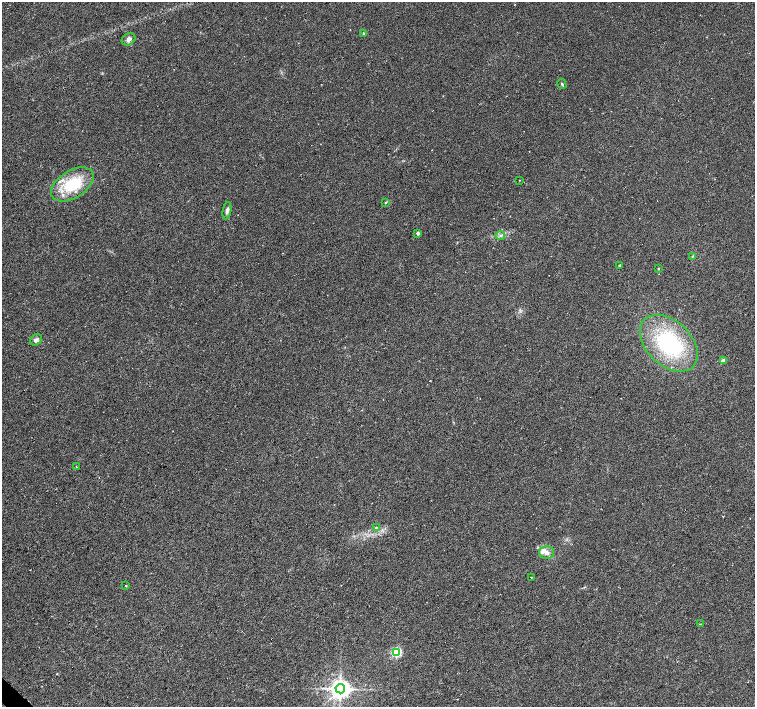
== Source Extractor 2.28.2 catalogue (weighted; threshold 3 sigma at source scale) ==
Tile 7 of 4 x 4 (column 3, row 2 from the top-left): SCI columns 3013-4517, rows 2976-4385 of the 6024 x 6018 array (HDU 1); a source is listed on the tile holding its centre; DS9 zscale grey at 2 x 2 block average (1 PNG px = mean of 2 x 2 image px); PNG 757 x 709 px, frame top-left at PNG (2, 2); each listed source drawn as its Kron ellipse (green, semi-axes under 4 px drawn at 4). Shown black and unused: <1% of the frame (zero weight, under 3 of 6 exposures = <1% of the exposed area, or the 3 px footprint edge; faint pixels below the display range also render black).
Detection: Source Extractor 2.28.2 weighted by HDU 2 'WHT'; one run over the whole footprint, this tile lists its part. Background 0.00247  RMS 0.0037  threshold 0.0151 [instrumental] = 3 sigma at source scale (4.09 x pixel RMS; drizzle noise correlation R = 1.36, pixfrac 0.8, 0.0396/0.0396 arcsec/px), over >= 5 px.
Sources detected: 26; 3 inside a brighter listed object's ellipse — not listed separately; the other 23 listed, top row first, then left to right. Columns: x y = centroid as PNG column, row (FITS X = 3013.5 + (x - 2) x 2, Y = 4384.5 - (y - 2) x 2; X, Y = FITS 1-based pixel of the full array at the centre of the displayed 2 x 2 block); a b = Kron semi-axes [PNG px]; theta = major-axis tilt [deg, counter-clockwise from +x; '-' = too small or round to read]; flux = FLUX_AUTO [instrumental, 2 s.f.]
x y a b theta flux
363 33 4 2 - 0.72
129 39 7 6 - 3
562 84 5 2 - 0.85
520 180 2 2 - 0.29
72 184 24 13 32 35
385 203 3 2 - 0.57
227 211 9 4 78 2.6
418 233 2 2 - 3.2
500 235 5 2 - 1.1
692 256 3 3 - 0.59
619 265 2 2 - 0.92
658 269 3 2 - 0.46
36 340 6 5 - 2.5
669 343 34 22 -44 75
723 361 3 2 - 6.6
76 467 2 2 - 1
376 527 3 3 - 0.64
546 553 7 6 - 3.6
531 577 3 2 - 0.41
126 586 3 2 - 0.61
700 624 3 2 - 0.41
397 652 3 3 - 84
340 689 5 4 - 680
Diffuse or blended objects may show on this block-average render without a row.